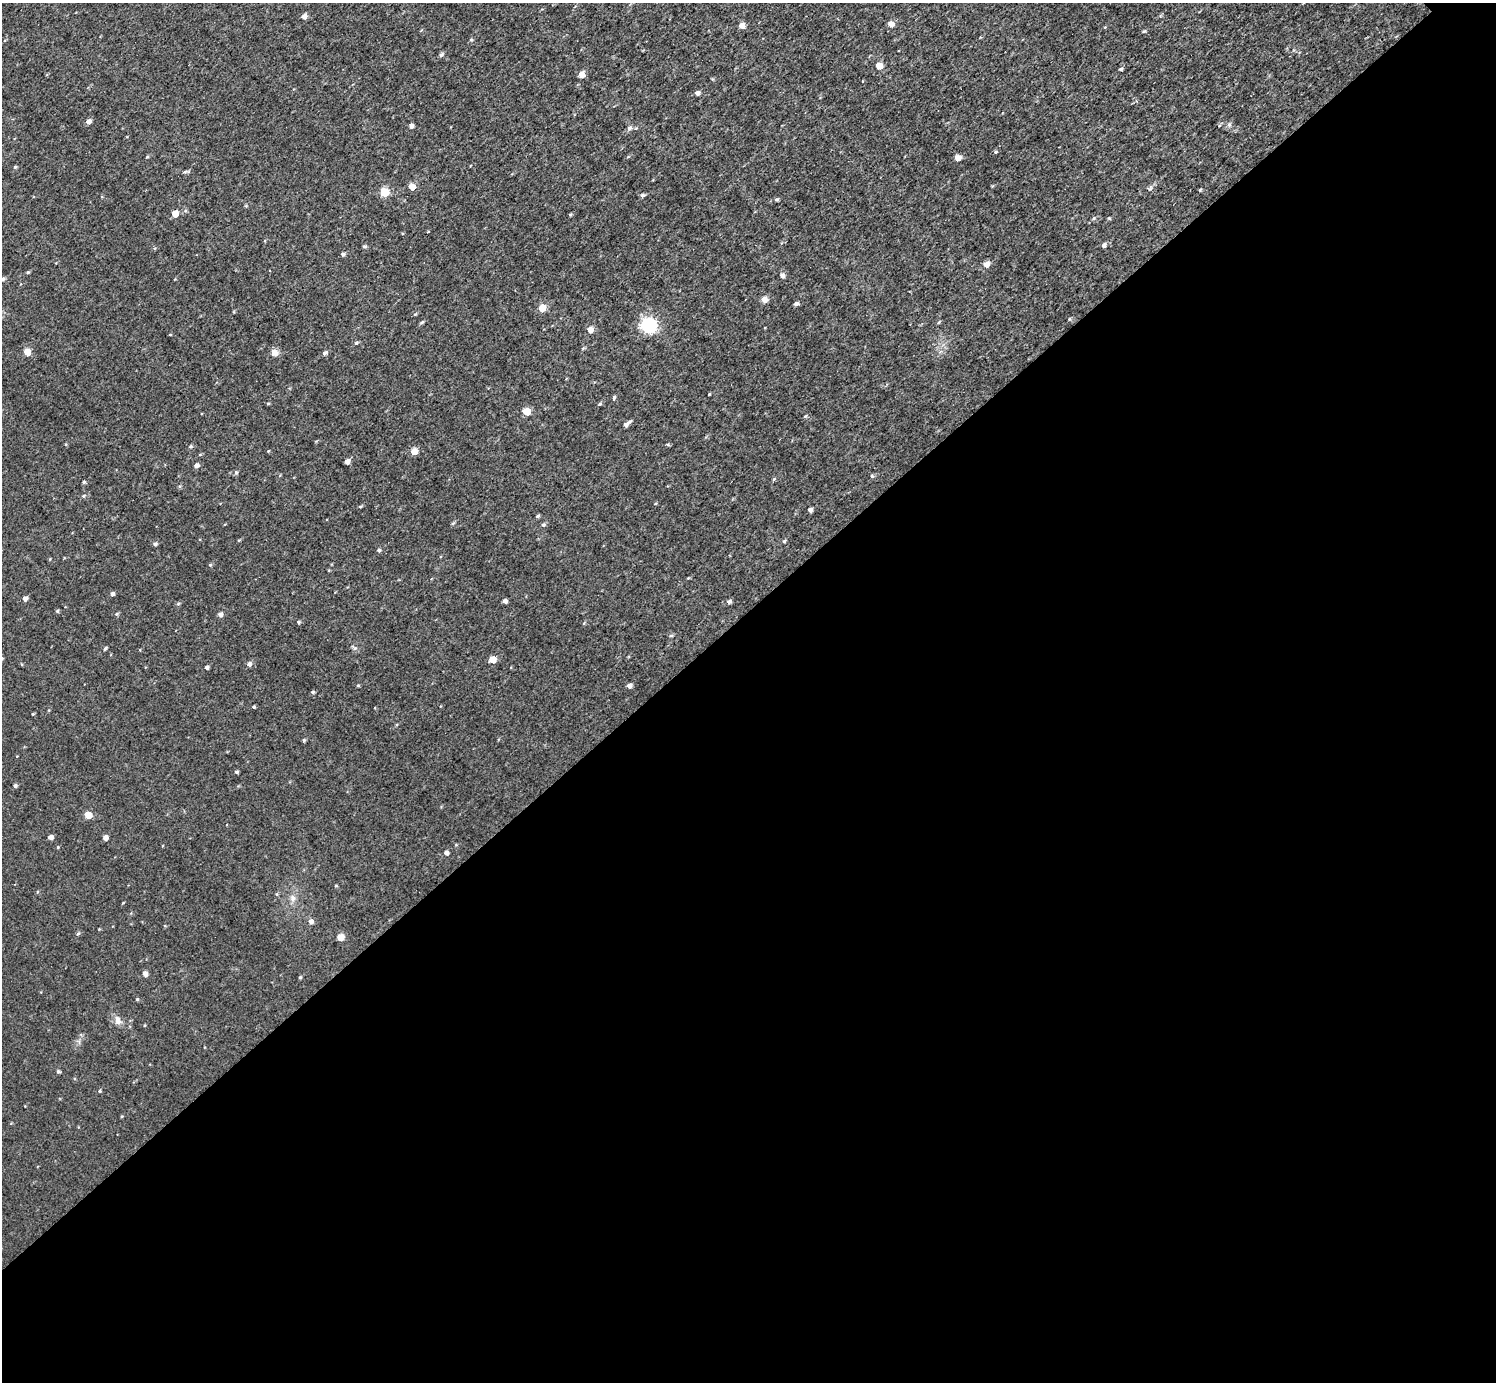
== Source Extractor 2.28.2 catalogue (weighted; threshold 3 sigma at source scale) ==
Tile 15 of 4 x 4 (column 3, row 4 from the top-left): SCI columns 2992-4485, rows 160-1539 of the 5983 x 5981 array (HDU 1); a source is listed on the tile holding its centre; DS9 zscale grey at full resolution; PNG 1498 x 1384 px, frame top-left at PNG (2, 3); no overlay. Shown black and unused: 56% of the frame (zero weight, under 3 of 4 exposures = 1% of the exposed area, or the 3 px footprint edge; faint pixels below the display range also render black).
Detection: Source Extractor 2.28.2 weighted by HDU 2 'WHT'; one run over the whole footprint, this tile lists its part. Background 0.0567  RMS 0.062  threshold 0.28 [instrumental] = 3 sigma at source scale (4.5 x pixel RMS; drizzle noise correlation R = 1.50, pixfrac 1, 0.05/0.05 arcsec/px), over >= 5 px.
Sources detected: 125; all 125 listed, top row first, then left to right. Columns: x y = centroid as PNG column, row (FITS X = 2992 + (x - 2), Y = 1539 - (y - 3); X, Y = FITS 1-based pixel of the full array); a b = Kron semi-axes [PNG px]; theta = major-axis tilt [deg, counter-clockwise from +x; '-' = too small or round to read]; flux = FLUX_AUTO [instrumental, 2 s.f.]
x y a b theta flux
304 16 5 5 - 34
891 24 5 4 - 71
742 26 5 5 - 64
1144 31 5 4 - 7.4
471 40 5 3 - 6.7
441 55 7 5 37 14
879 66 5 5 - 100
1121 69 4 4 - 9.5
582 74 5 5 - 71
697 93 5 4 - 26
88 121 6 4 33 28
1229 125 7 5 -89 17
411 126 4 4 - 25
629 128 6 5 - 22
995 152 5 4 - 8.7
147 157 5 3 - 6.8
958 158 5 5 - 85
15 167 4 4 - 8.8
185 172 8 4 10 10
412 186 5 5 - 78
1150 188 8 4 53 13
1200 190 4 4 - 7.7
384 192 5 5 - 270
642 195 5 4 - 16
776 200 4 4 - 9.4
175 214 5 5 - 100
570 215 4 4 - 6.4
1094 218 6 4 71 7.8
1109 218 5 4 - 6.4
428 231 3 3 - 19
1104 245 5 5 - 19
364 247 4 4 - 12
343 254 5 4 - 15
986 264 5 5 - 67
28 272 4 3 - 8.9
782 275 5 5 - 29
3 279 5 5 - 14
764 300 5 5 - 66
796 304 5 4 - 18
542 308 5 5 - 110
1069 319 6 3 71 6
422 322 6 4 31 9.7
939 322 5 3 - 5.8
648 325 7 6 - 1500
590 330 5 5 - 56
170 335 3 3 - 5.4
356 343 5 4 - 11
27 352 5 5 - 100
275 353 11 9 4 33
325 353 6 5 - 18
709 394 3 2 - 5.6
614 397 5 4 - 12
268 404 4 4 - 7
600 404 4 4 - 11
526 411 5 5 - 150
805 416 5 4 - 8.1
630 422 5 4 - 11
626 425 4 4 - 22
66 444 4 3 - 6.2
668 445 5 4 - 8.3
190 446 5 5 - 12
268 451 4 3 - 4.6
414 451 5 5 - 94
347 461 4 4 - 38
196 465 5 4 - 25
236 472 5 4 - 11
872 476 5 5 - 10
774 479 5 4 - 9.8
84 482 4 4 - 9.4
180 486 5 3 - 8.2
83 496 6 4 2 11
360 507 5 3 - 6.1
810 510 4 4 - 23
537 516 6 4 28 9.6
453 523 6 3 19 7.6
225 524 4 3 - 4.4
543 525 5 4 - 14
784 541 5 4 - 9.6
155 544 5 4 - 16
379 550 5 4 - 13
210 565 4 4 - 8.5
688 578 3 3 - 4.9
112 594 4 4 - 20
25 599 5 4 - 27
505 601 4 4 - 23
729 602 6 5 - 18
178 604 6 4 3 8
57 611 4 3 - 10
117 614 5 4 - 9.9
220 614 5 4 - 27
298 622 4 4 - 7.8
671 636 5 3 - 8.8
354 648 10 5 -41 16
105 649 4 3 - 10
493 659 5 5 - 100
249 664 6 6 - 23
207 667 4 4 - 18
358 685 4 4 - 6.4
629 686 5 4 - 30
312 692 5 3 - 9.9
441 706 4 2 - 4.1
254 707 4 3 - 9.1
375 708 3 2 - 4.1
33 714 4 3 - 5.7
304 740 4 4 - 9
237 772 3 3 - 12
15 786 5 4 - 13
88 815 5 5 - 120
50 837 4 4 - 32
105 838 4 4 - 37
58 847 4 4 - 5.5
446 853 4 4 - 28
336 886 5 3 - 5.7
277 894 5 5 - 7.7
293 898 10 8 90 34
311 921 5 5 - 28
78 934 6 4 65 9.9
340 937 5 5 - 95
145 974 5 5 - 35
300 977 4 4 - 7.9
137 999 4 4 - 8.1
118 1020 14 9 -69 40
145 1025 4 3 - 5
58 1071 4 4 - 12
100 1091 5 4 - 8.3
Isophote crosses this tile's border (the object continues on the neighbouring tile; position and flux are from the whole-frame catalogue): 1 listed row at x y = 3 279